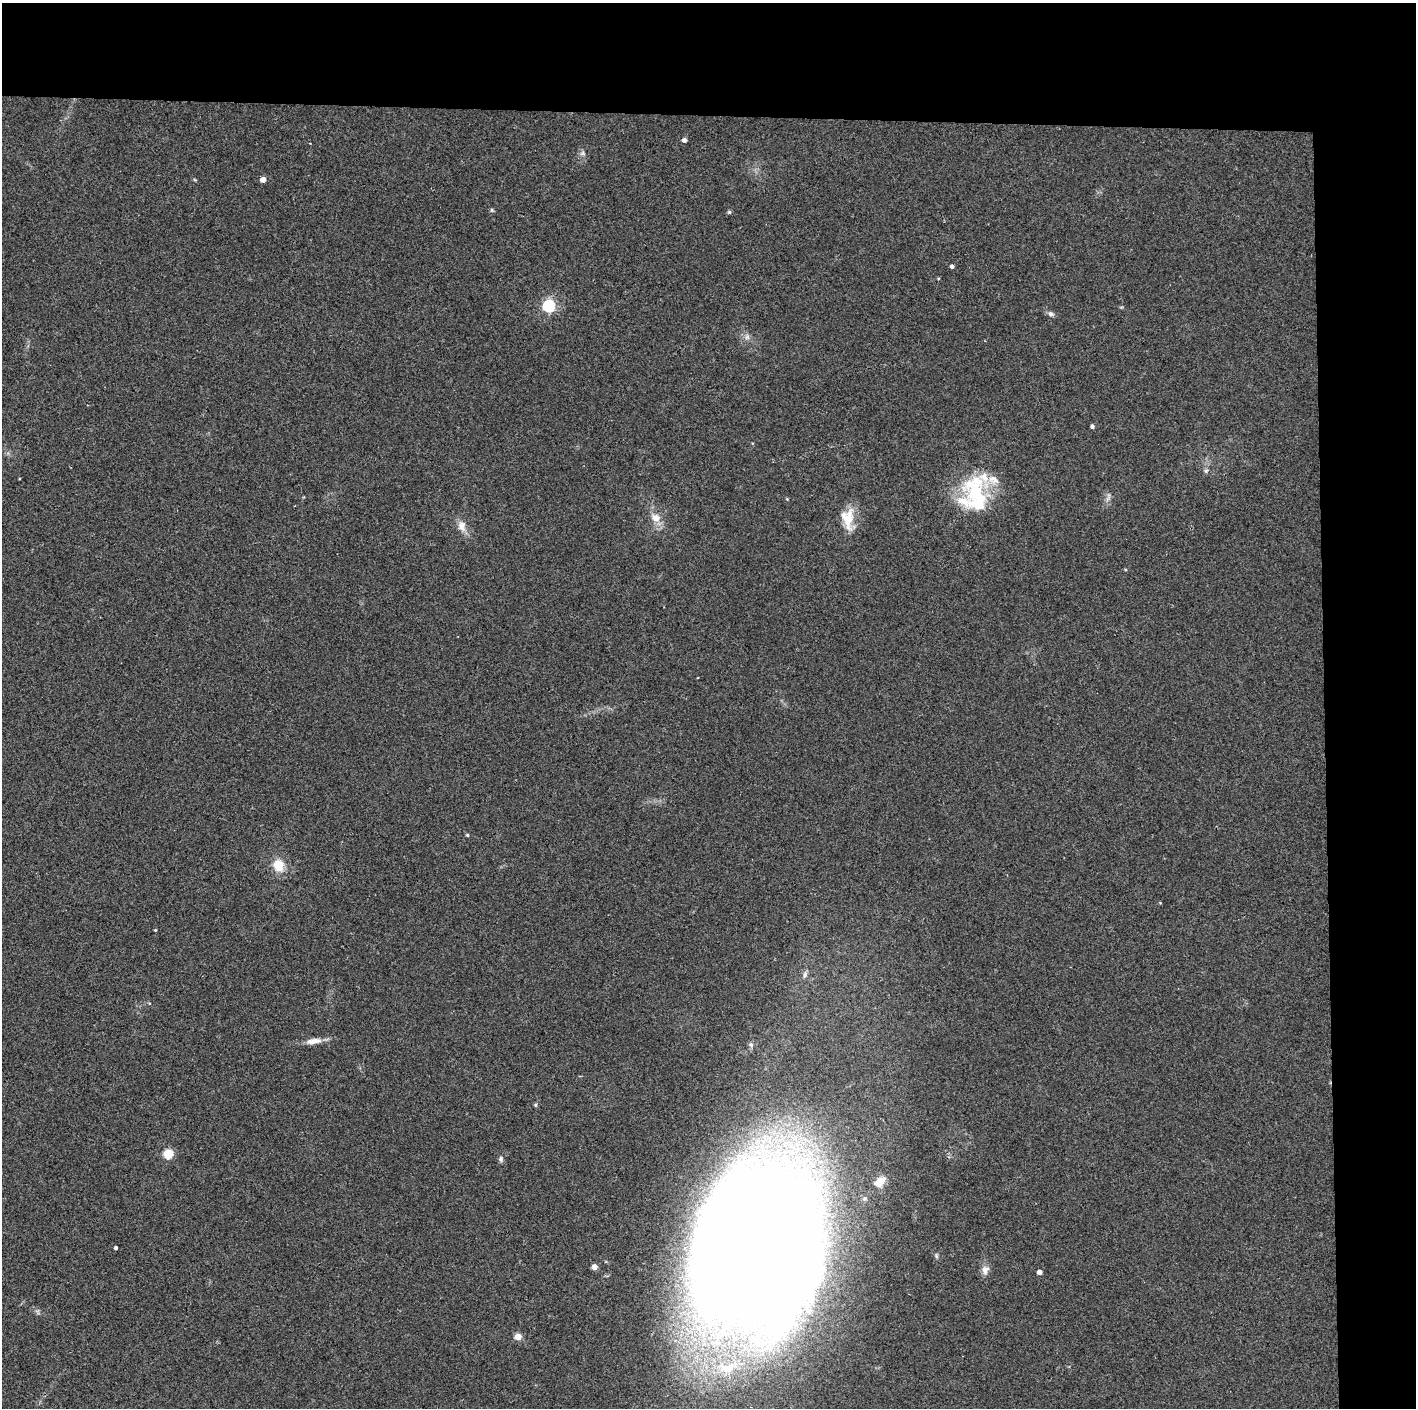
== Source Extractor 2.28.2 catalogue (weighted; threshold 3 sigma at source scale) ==
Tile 3 of 3 x 3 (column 3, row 1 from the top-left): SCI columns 2829-4242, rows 2812-4217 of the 4242 x 4218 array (HDU 1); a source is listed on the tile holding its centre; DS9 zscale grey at full resolution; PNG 1418 x 1410 px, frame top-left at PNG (2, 3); no overlay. Shown black and unused: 14% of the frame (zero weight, under 2 of 3 exposures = <1% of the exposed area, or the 3 px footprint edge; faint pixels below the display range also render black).
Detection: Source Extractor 2.28.2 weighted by HDU 2 'WHT'; one run over the whole footprint, this tile lists its part. Background 0.077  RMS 0.0093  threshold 0.0418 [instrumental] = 3 sigma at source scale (4.5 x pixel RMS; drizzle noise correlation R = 1.50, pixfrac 1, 0.05/0.05 arcsec/px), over >= 5 px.
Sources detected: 35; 5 inside a brighter listed object's ellipse — not listed separately; the other 30 listed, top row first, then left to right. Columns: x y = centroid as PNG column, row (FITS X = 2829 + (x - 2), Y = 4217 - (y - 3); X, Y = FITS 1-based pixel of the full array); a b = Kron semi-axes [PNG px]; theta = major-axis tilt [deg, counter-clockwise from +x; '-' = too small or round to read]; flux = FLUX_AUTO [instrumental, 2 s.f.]
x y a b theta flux
684 140 4 4 - 3.3
583 153 7 4 89 2
263 179 5 5 - 5.6
492 210 6 4 -89 1.2
729 212 5 4 - 1.2
952 266 4 3 - 2.9
549 306 6 5 - 150
1051 314 8 6 -27 2.7
747 337 7 7 - 2.9
1092 426 4 4 - 2.4
1206 471 6 5 - 1.7
976 492 44 31 -85 66
655 518 13 10 -30 9.3
848 518 27 15 89 21
462 526 17 11 -82 8
467 835 4 4 - 0.96
278 865 13 11 -75 16
155 930 3 3 - 0.81
805 974 10 5 77 2.9
314 1041 21 7 8 8.1
168 1153 5 5 - 49
501 1159 8 6 -80 2.1
880 1181 16 10 43 8.6
757 1246 122 91 80 3500
116 1248 3 3 - 1.9
594 1267 4 4 - 10
985 1270 13 9 74 5.8
1039 1272 4 4 - 5.4
518 1337 4 4 - 17
727 1368 33 17 12 46